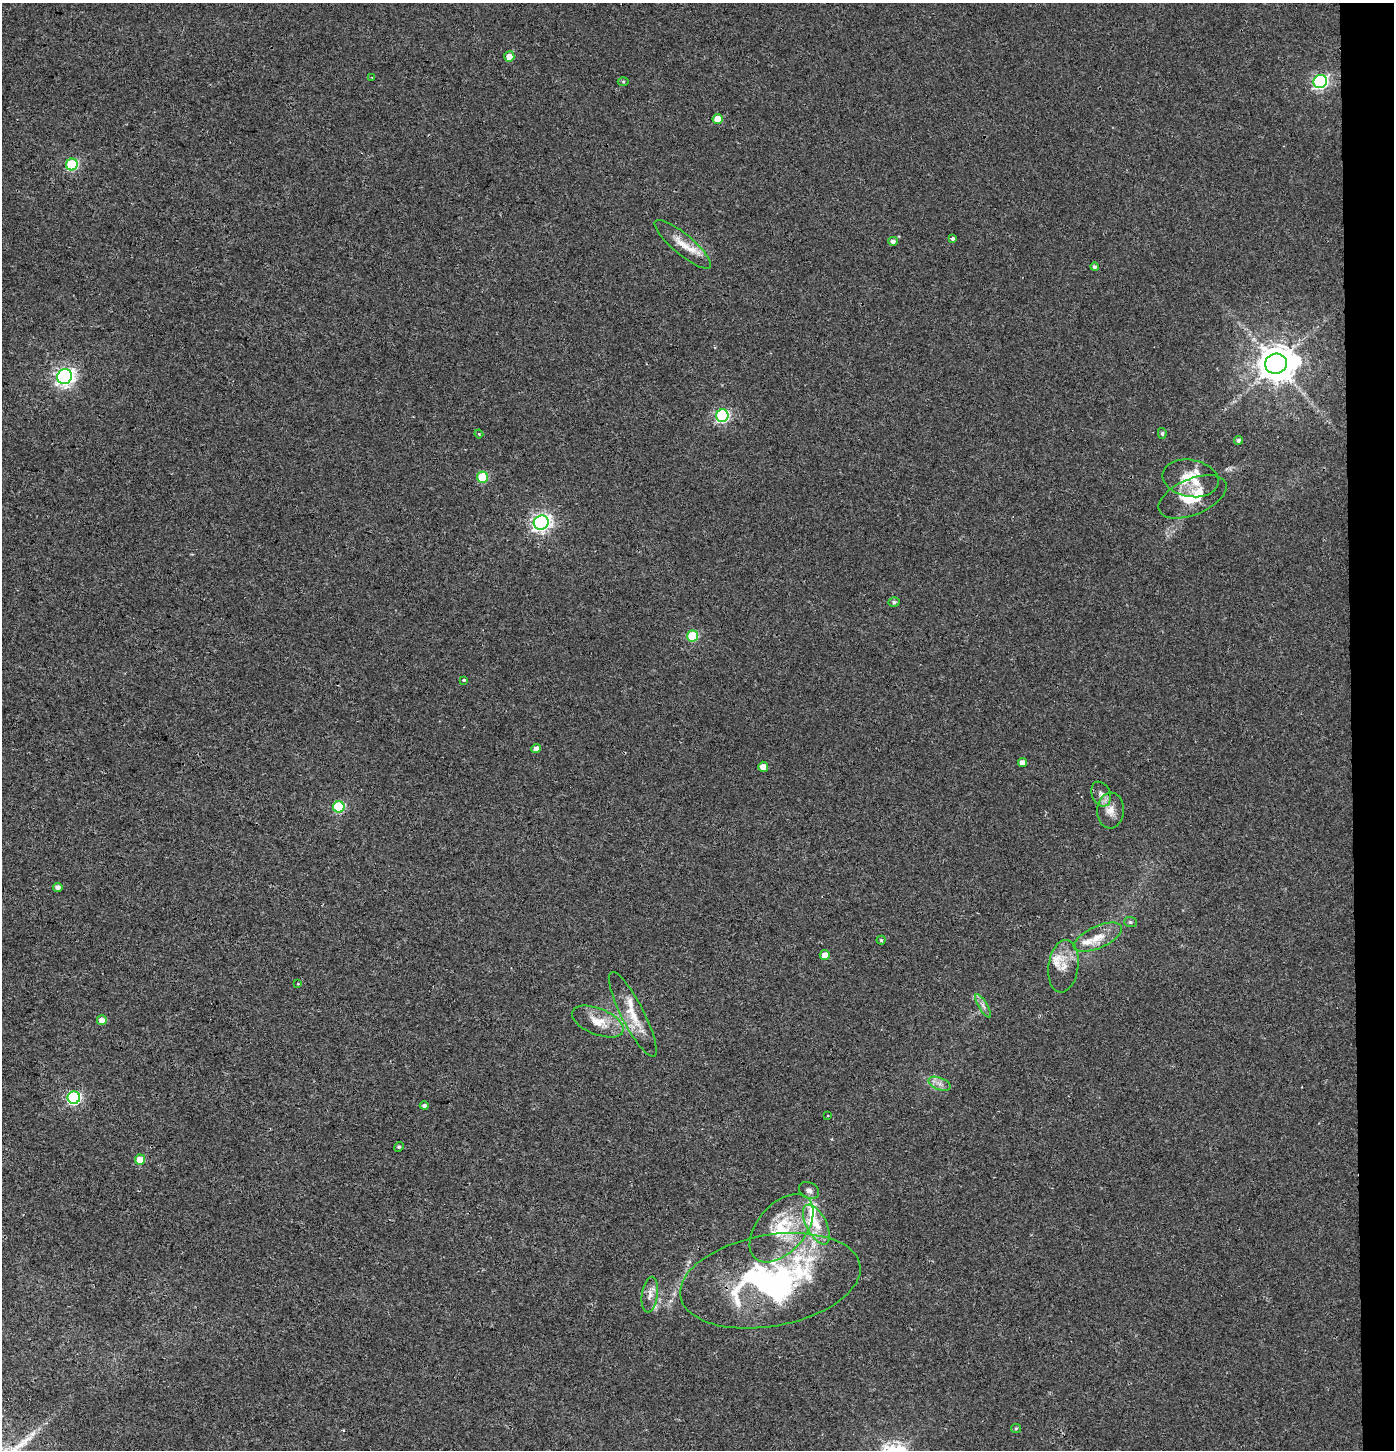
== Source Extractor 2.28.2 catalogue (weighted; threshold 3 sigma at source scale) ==
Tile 6 of 3 x 3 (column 3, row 2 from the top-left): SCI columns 2995-4386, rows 1459-2906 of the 4653 x 4355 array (HDU 1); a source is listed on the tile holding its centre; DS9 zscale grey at full resolution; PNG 1396 x 1452 px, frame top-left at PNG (2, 3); each listed source drawn as its Kron ellipse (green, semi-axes under 4 px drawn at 4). Shown black and unused: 3% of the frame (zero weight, under 2 of 3 exposures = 2% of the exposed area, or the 3 px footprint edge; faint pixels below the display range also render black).
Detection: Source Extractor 2.28.2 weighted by HDU 2 'WHT'; one run over the whole footprint, this tile lists its part. Background 0.00215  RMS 0.0047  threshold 0.0209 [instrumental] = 3 sigma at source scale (4.5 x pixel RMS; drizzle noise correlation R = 1.50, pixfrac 1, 0.0396/0.0396 arcsec/px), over >= 5 px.
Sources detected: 58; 6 inside a brighter listed object's ellipse — not listed separately; the other 52 listed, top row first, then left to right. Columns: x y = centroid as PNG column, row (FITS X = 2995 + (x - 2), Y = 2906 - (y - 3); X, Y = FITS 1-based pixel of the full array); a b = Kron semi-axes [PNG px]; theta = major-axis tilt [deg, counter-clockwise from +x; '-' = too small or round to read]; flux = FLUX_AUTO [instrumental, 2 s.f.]
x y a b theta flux
509 57 5 5 - 4.4
372 78 4 2 - 0.33
623 82 5 3 - 0.5
1320 82 7 6 - 87
718 119 5 5 - 6.7
72 164 6 6 - 42
953 238 4 3 - 2.1
893 241 5 4 - 1.5
683 244 36 10 -40 8
1094 267 4 4 - 1.1
1276 364 11 10 - 1200
64 377 7 7 - 180
722 416 6 6 - 63
1162 433 5 4 - 0.83
479 434 4 3 - 0.47
1238 440 4 4 - 1
483 477 5 5 - 20
1190 478 28 18 -11 13
1192 497 36 18 23 15
541 523 7 7 - 160
894 602 5 5 - 0.87
693 636 5 5 - 26
464 680 3 3 - 3
536 749 5 4 - 2.4
1022 762 4 4 - 2.8
763 767 5 5 - 4
1101 794 13 9 -68 2.9
339 807 5 5 - 30
1110 811 18 13 87 5.4
58 887 5 4 - 1.7
1130 922 6 5 - 0.76
1098 937 26 11 24 7.3
881 940 4 4 - 0.58
825 955 5 5 - 3.3
1063 966 26 15 82 7.2
298 984 3 3 - 1
983 1006 13 3 -60 1.3
633 1014 47 11 -63 11
102 1020 5 5 - 3.5
598 1021 27 13 -22 9.3
940 1084 12 6 -22 2.3
74 1098 6 6 - 63
424 1106 4 4 - 1.1
828 1116 3 2 - 0.36
399 1147 5 4 - 0.63
140 1160 5 5 - 5.3
809 1190 10 8 -29 2
816 1224 22 10 -63 7.9
781 1228 40 24 49 25
770 1281 91 45 10 140
650 1295 18 8 82 3.5
1016 1428 5 4 - 0.52
Overlapping masked pixels (flux is a lower limit): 1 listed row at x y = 770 1281